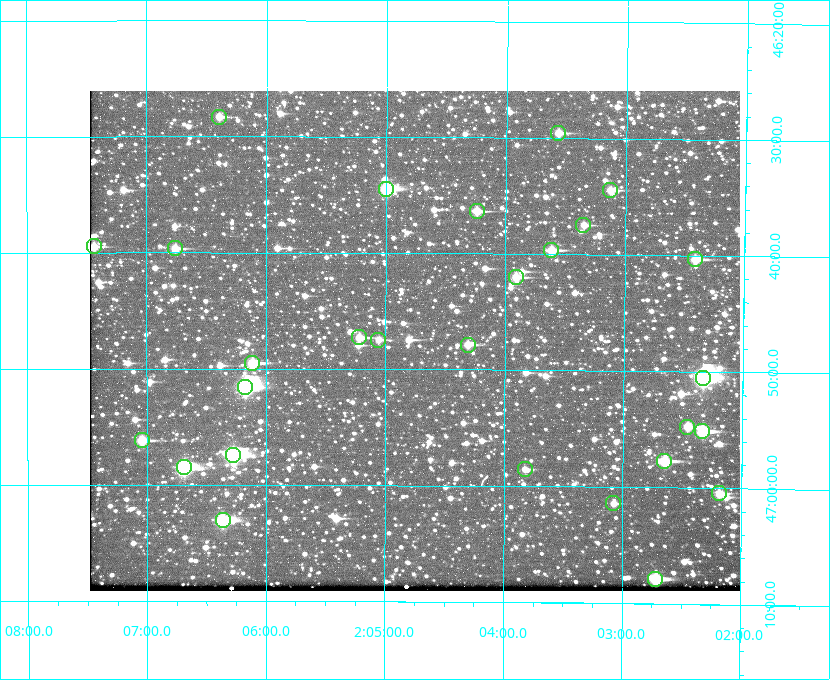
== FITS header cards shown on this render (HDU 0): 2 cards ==
NAXIS1  =                  650 / Width of table row in bytes
NAXIS2  =                  500 / Number of rows in table

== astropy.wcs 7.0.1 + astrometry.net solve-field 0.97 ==
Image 650 x 500 px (HDU 0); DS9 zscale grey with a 90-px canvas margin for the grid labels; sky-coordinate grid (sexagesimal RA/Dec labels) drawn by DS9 from the SOLVED WCS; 28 Tycho-2 reference stars matched to detected sources circled (green)
Header WCS: none
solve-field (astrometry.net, Tycho-2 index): SOLVED blind (the file carries no WCS)
Solved WCS: RA---TAN-SIP/DEC--TAN-SIP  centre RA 02:04:45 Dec +46:48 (31.19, +46.79 deg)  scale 5.16 arcsec/px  FOV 55.9' x 43.0'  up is +180 deg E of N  parity flipped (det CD > 0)
(file carries no celestial WCS; the grid is the blind solution)
Tycho-2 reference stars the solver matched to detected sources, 28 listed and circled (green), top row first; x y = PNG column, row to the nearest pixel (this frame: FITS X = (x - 90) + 1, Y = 500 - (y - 91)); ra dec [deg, ICRS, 3 dp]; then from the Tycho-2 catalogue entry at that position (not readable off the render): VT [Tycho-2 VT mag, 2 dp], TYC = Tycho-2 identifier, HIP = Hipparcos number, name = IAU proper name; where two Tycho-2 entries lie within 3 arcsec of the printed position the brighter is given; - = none
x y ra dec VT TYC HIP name
219 117 31.598 +46.472 10.81 3281-451-1 - -
558 133 30.892 +46.493 10.70 3280-490-1 - -
386 189 31.250 +46.575 8.43 3281-919-1 - -
610 190 30.782 +46.574 10.16 3280-645-1 - -
477 211 31.061 +46.606 9.99 3281-582-1 - -
583 225 30.837 +46.625 10.69 3280-1254-1 - -
94 246 31.860 +46.658 10.03 3281-318-1 - -
175 248 31.690 +46.661 10.70 3281-375-1 - -
551 250 30.904 +46.661 9.60 3280-781-1 - -
695 259 30.604 +46.672 9.47 3280-908-1 - -
516 277 30.978 +46.700 9.85 3281-909-1 - -
359 337 31.305 +46.788 10.64 3281-663-1 - -
378 340 31.264 +46.791 10.76 3281-86-1 - -
468 345 31.078 +46.798 10.61 3281-114-1 - -
252 363 31.529 +46.825 9.32 3281-34-1 - -
703 378 30.583 +46.843 7.07 3280-746-1 9508 -
245 387 31.543 +46.860 7.50 3281-160-1 9805 -
687 427 30.615 +46.912 10.08 3284-203-1 - -
702 431 30.584 +46.919 9.47 3284-629-1 - -
142 440 31.760 +46.936 9.76 3285-99-1 - -
233 455 31.569 +46.957 8.53 3285-177-1 9816 -
664 461 30.663 +46.962 9.31 3284-347-1 - -
184 467 31.671 +46.975 8.89 3285-43-1 - -
525 469 30.956 +46.975 11.27 3285-185-1 - -
719 493 30.548 +47.007 10.42 3284-727-1 - -
613 503 30.769 +47.024 11.20 3284-681-1 - -
223 520 31.591 +47.051 8.70 3285-1195-1 - -
655 579 30.679 +47.131 10.02 3284-307-1 - -